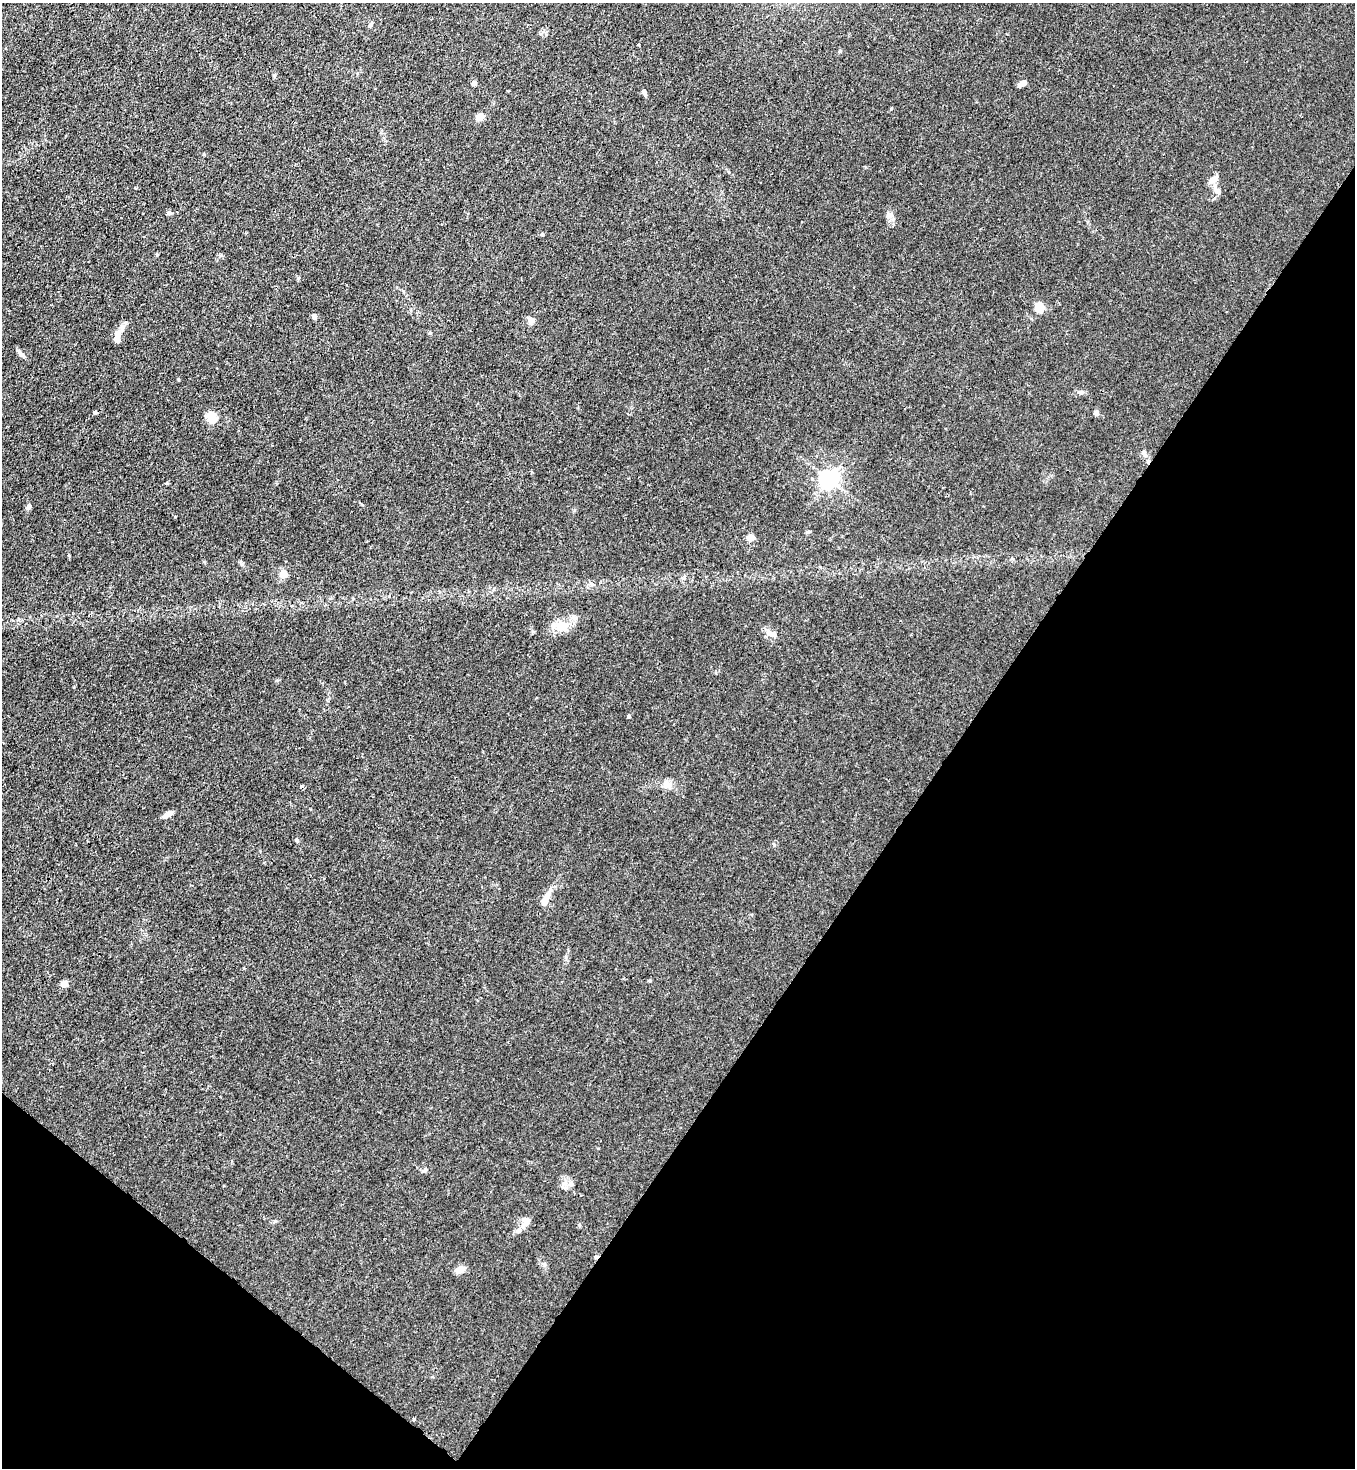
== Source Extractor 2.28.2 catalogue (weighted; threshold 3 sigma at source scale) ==
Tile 15 of 4 x 4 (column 3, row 4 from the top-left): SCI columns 2934-4286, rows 61-1526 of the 6007 x 5984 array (HDU 1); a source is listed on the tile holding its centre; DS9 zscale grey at full resolution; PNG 1357 x 1470 px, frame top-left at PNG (2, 3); no overlay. Shown black and unused: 34% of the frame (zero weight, under 3 of 4 exposures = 7% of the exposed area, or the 3 px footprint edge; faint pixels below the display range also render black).
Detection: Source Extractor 2.28.2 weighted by HDU 2 'WHT'; one run over the whole footprint, this tile lists its part. Background 0.021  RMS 0.0028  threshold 0.0127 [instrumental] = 3 sigma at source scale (4.5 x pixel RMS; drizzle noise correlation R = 1.50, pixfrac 1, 0.05/0.05 arcsec/px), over >= 5 px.
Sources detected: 49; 4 cosmic-ray / hot-pixel residue — not listed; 2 inside a brighter listed object's ellipse — not listed separately; the other 43 listed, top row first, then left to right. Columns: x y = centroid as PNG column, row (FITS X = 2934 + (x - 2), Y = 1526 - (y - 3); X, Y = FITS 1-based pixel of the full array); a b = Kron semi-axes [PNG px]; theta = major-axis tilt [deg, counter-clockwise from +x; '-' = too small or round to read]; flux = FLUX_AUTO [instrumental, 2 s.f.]
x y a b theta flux
370 25 5 5 - 0.49
638 45 3 3 - 0.48
474 83 4 4 - 1.3
1022 83 11 5 27 1.1
644 92 7 4 -73 0.85
891 109 5 3 - 0.24
480 117 7 5 14 3
204 154 4 4 - 0.23
1215 186 17 6 -82 1.9
169 213 6 5 - 0.6
890 215 9 7 -6 1
542 234 4 4 - 0.55
1040 308 8 7 - 5.3
314 316 5 5 - 0.94
531 320 9 8 - 1.2
123 327 10 6 88 1.1
430 333 5 3 - 0.29
117 338 14 6 -89 2.7
21 354 12 4 -36 0.77
1081 392 7 5 2 0.62
1096 413 6 5 - 0.95
211 417 16 12 -69 2.6
1144 453 10 6 -68 0.81
829 479 6 6 - 130
29 506 8 6 72 0.73
808 532 6 4 1 0.35
751 537 5 4 - 5.4
283 574 5 4 - 7.4
561 626 20 14 29 4.4
772 634 16 6 -16 1.4
629 716 4 4 - 0.35
667 785 12 10 26 1.7
167 815 11 5 31 1.9
297 840 6 4 -46 0.35
545 900 16 7 65 3.7
65 984 5 4 - 4.9
424 1170 7 4 0 0.47
570 1184 7 4 -90 0.64
525 1222 17 8 51 2
579 1225 6 3 -71 0.28
544 1264 7 4 -45 0.54
459 1270 11 7 23 1.8
414 1419 3 3 - 0.68
Unlisted compact peaks at least as high as the median listed source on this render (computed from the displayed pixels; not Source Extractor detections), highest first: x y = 178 379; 840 51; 298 278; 533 632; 774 845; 242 564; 74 687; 546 34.